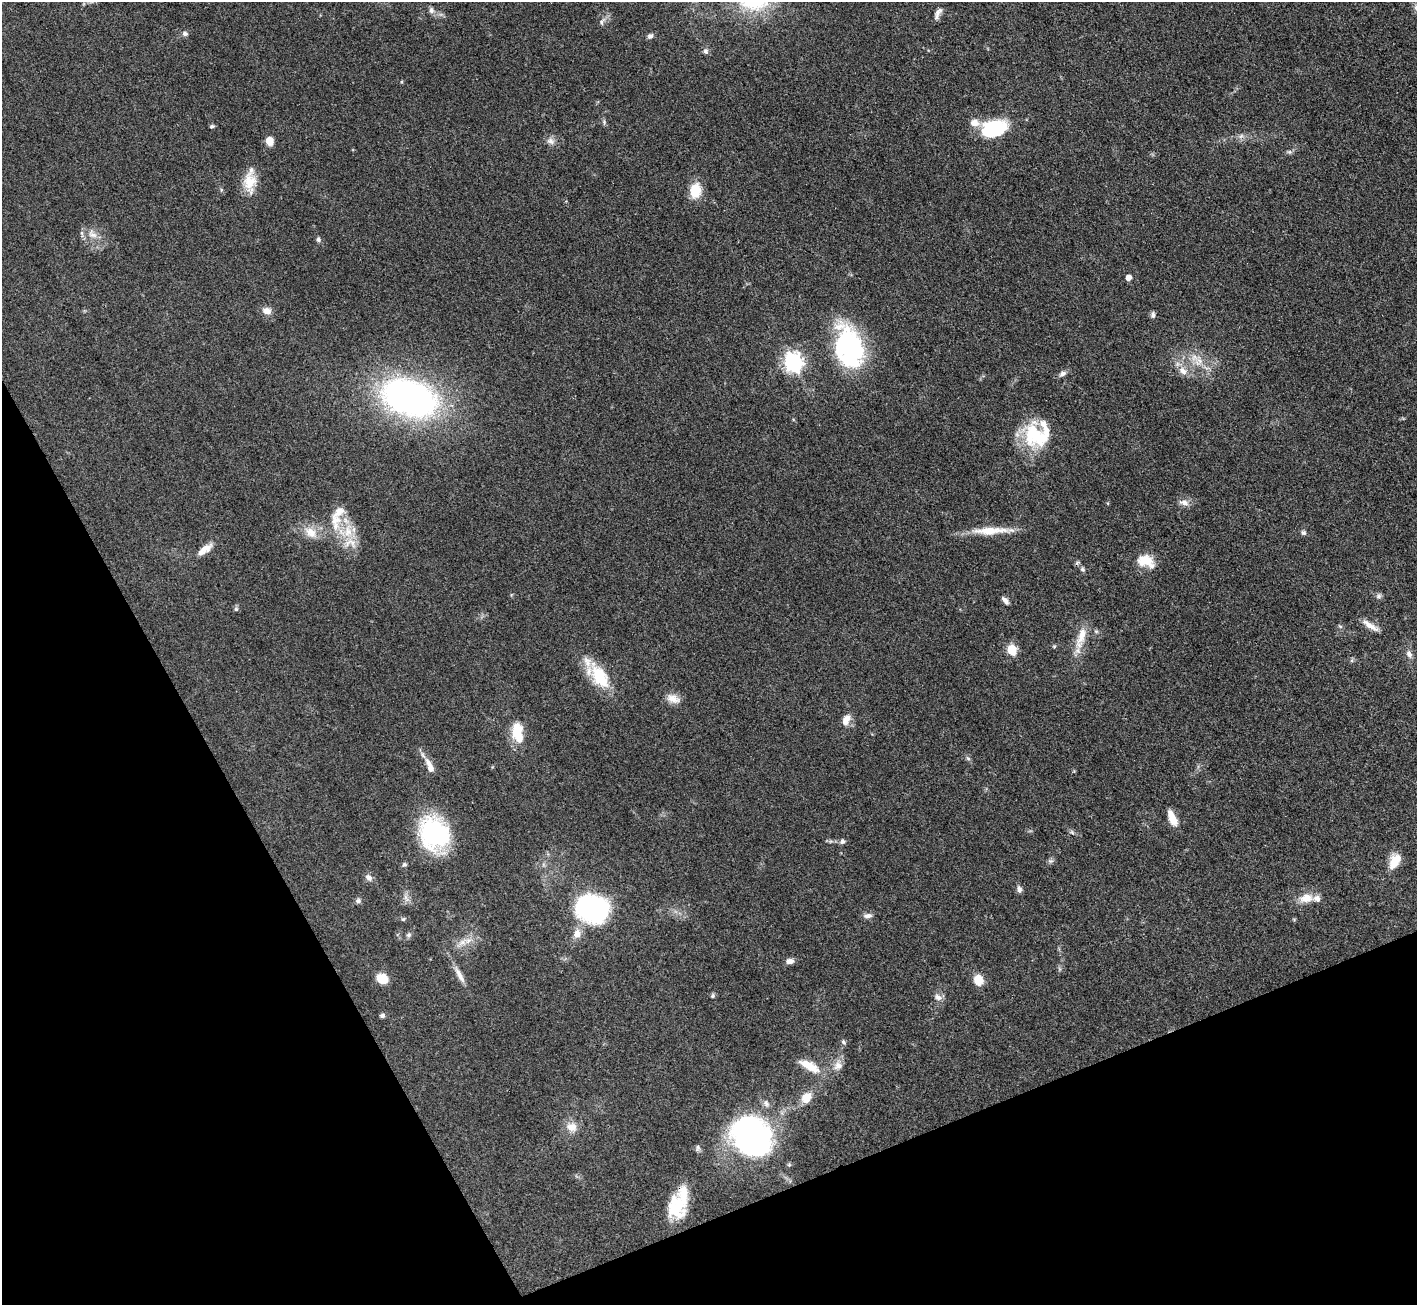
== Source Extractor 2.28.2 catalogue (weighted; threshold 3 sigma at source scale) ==
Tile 14 of 4 x 4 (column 2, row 4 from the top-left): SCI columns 1416-2830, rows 287-1589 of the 5663 x 5651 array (HDU 1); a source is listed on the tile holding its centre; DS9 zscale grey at full resolution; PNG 1419 x 1307 px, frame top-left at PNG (2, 2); no overlay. Shown black and unused: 22% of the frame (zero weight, under 3 of 4 exposures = <1% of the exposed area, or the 3 px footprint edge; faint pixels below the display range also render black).
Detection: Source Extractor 2.28.2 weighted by HDU 2 'WHT'; one run over the whole footprint, this tile lists its part. Background 0.0509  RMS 0.0048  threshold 0.0218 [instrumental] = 3 sigma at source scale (4.5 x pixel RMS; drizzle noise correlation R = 1.50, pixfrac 1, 0.05/0.05 arcsec/px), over >= 5 px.
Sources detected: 100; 2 inside a brighter object's white glare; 1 cosmic-ray / hot-pixel residue — not listed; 8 inside a brighter listed object's ellipse — not listed separately; the other 89 listed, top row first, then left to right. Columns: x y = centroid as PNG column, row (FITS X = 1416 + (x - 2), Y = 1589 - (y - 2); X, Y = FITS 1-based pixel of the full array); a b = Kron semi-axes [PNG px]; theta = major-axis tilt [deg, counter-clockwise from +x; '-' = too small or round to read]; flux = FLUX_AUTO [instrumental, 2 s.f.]
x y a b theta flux
431 10 9 6 -81 1.7
938 13 16 6 63 2.5
602 21 13 6 58 2
185 34 8 7 - 1.4
650 36 7 6 - 1.6
706 51 8 6 -75 1.4
604 122 8 3 86 0.74
975 123 13 10 -11 4.3
212 126 7 4 10 0.83
993 128 22 14 17 41
1241 136 8 5 45 1.4
270 141 8 7 - 5.6
550 141 12 8 -22 2.6
1289 152 7 6 - 1
249 181 28 16 -88 11
695 191 17 12 83 10
92 234 15 10 -41 4.9
318 239 7 6 - 1.2
1128 277 5 5 - 3.8
267 311 12 9 -17 3.4
1153 315 8 6 -86 1.5
850 346 46 30 -65 66
1199 361 14 8 -49 5.1
793 362 8 7 - 220
1183 371 15 10 -48 4.7
1062 374 10 7 31 2
409 398 41 25 -18 230
1039 438 40 24 10 25
1184 503 14 9 -14 3.1
335 520 33 16 -87 14
992 531 55 9 2 12
310 532 22 13 -37 7.6
1303 533 7 6 - 1.2
350 543 22 15 1 8.6
205 548 21 9 28 4.7
1146 561 21 13 -21 9.7
1082 569 7 6 - 1.1
1379 596 8 7 - 1.4
1005 600 9 5 -50 2.1
236 609 6 6 - 0.93
1340 626 7 4 -36 0.72
1371 626 23 6 -31 4.6
1096 631 6 5 - 0.85
1081 637 35 10 73 9.4
1054 646 5 4 - 0.59
1012 650 6 5 - 27
1409 654 11 7 -69 2.5
1352 660 6 4 72 0.72
599 676 37 19 -56 21
673 699 19 11 -21 4.9
846 720 16 9 67 4.4
517 733 22 12 -81 14
968 758 7 5 -44 0.99
430 766 22 8 -66 5.2
1172 818 19 8 -66 6.1
1072 832 7 4 -46 0.97
434 833 23 18 -66 95
831 841 7 4 18 0.92
842 841 8 7 - 1.4
1050 861 8 6 0 1.2
1395 861 19 11 65 8.1
404 865 7 6 - 0.96
369 877 11 8 -45 2.2
1019 889 9 7 -76 1.8
406 898 14 6 -65 2.4
1306 898 20 12 8 7.1
358 901 7 7 - 1.3
590 907 28 21 -23 91
868 916 13 6 5 2.1
403 919 5 5 - 0.77
577 933 12 10 74 4.6
408 935 8 7 - 1.2
462 943 18 9 35 5.2
790 961 9 6 4 2.7
1060 969 7 4 -89 0.84
459 975 27 7 -61 4.6
382 979 12 9 -24 8.4
978 980 13 11 -73 6.3
713 996 6 5 - 0.84
938 997 12 8 -23 2.5
382 1016 7 6 - 1.2
843 1042 7 6 - 1.2
838 1065 16 11 67 4.7
809 1066 28 10 -28 10
806 1098 13 11 52 7.3
572 1127 15 13 -19 5.7
752 1136 40 34 -63 140
698 1148 10 6 72 1.2
677 1209 33 22 88 20